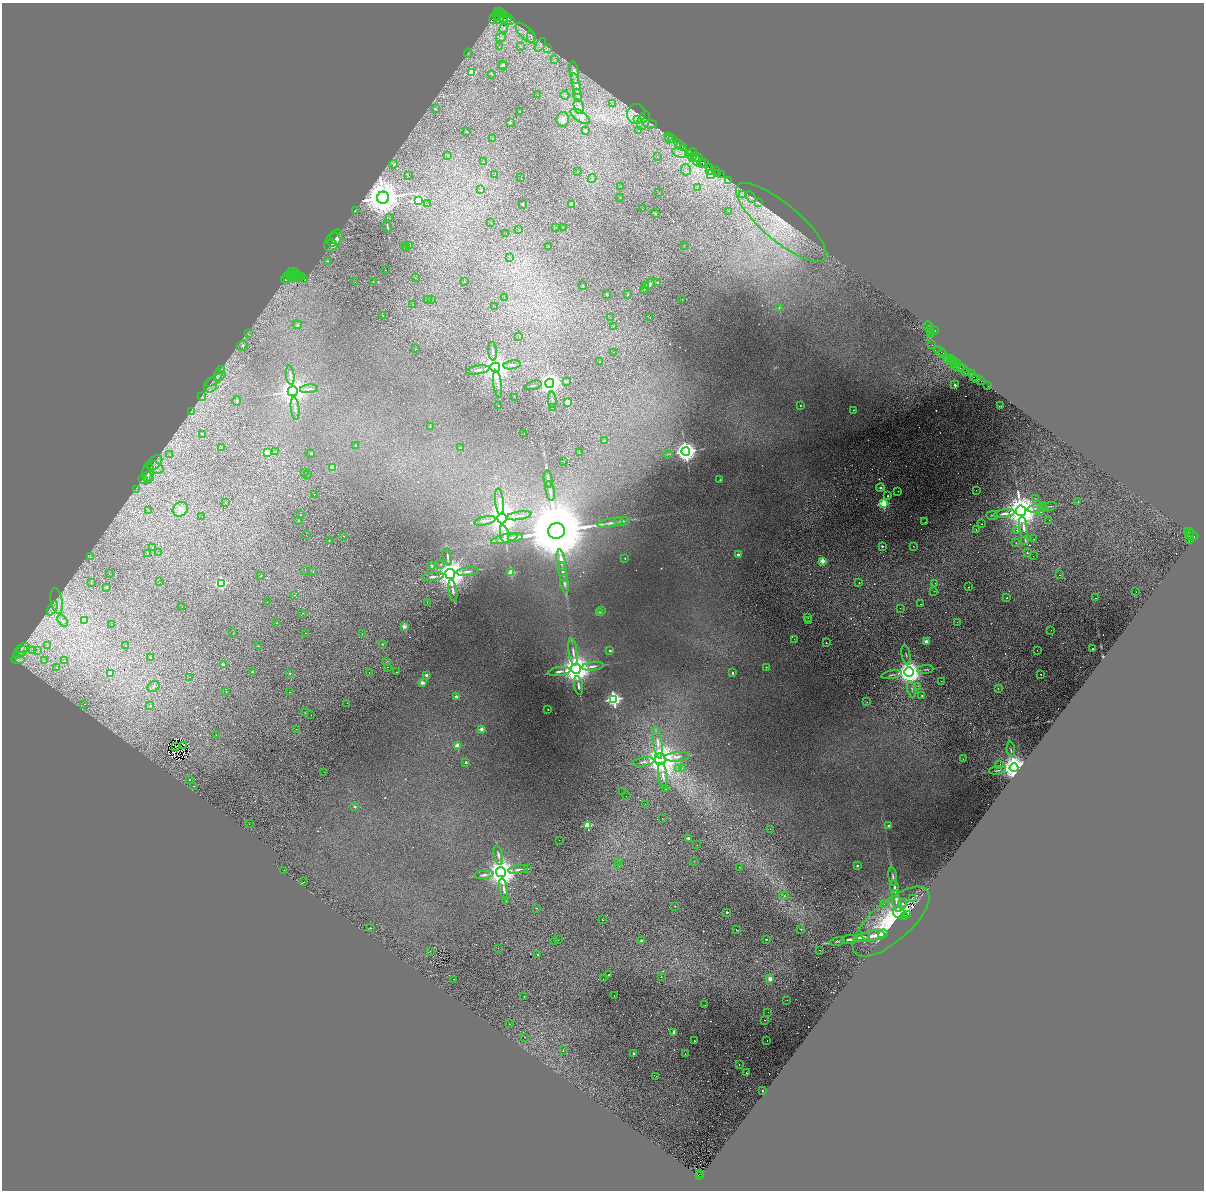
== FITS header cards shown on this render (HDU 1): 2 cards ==
NAXIS1  =                 2404
NAXIS2  =                 2376

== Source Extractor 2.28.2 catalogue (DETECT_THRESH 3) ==
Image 2404 x 2376 px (HDU 1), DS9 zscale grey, zoomed out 1/2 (1 PNG px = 2 x 2 image px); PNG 1206 x 1192 px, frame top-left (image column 1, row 2375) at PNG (2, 3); each listed source drawn as its Kron ellipse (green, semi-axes under 4 px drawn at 4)
Background 0.605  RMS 0.054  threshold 0.163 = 3 sigma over >= 5 px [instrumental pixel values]
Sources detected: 877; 321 cannot appear on this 1/2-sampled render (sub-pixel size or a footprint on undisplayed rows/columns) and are neither listed nor drawn; of the other 556, the 500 brightest by FLUX_AUTO listed and drawn (56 fainter detections omitted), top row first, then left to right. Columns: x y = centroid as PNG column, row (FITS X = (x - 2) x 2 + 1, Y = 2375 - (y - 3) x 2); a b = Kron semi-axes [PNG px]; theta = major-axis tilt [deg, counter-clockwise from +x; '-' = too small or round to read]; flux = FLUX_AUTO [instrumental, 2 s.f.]
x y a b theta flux
497 12 2 1 - 520
499 12 2 1 - 1100
498 15 5 2 - 2400
503 15 3 2 - 1300
494 18 6 3 59 2800
499 18 7 3 56 3100
505 18 7 4 2 3700
511 20 2 1 - 250
504 28 4 3 - 23
525 33 12 6 -46 73
531 37 7 4 -83 24
501 38 5 3 - 19
540 45 8 4 57 28
499 47 2 2 - 8.9
521 47 2 2 - 7.7
547 49 4 3 - 12
468 53 4 2 - 10
554 60 3 3 - 19
503 64 2 2 - 23
503 66 4 4 - 96
472 73 3 3 - 400
574 73 11 4 -81 51
492 74 2 1 - 13
576 84 11 4 -77 38
537 95 2 1 - 9.1
565 95 4 2 - 7.3
578 95 7 4 -72 17
613 104 3 3 - 10
579 107 7 5 -72 34
435 109 2 2 - 16
520 111 2 2 - 25
636 114 10 9 - 59
580 116 11 5 -35 50
562 119 7 6 - 53
638 120 4 3 - 19
644 121 10 5 69 40
510 122 2 2 - 42
650 124 7 4 -2 24
585 130 2 2 - 170
639 131 2 1 - 77
466 132 2 2 - 7.4
668 136 2 1 - 19
493 139 2 2 - 23
669 139 3 1 - 180
672 139 2 1 - 13
678 144 3 1 - 1200
680 145 4 2 - 490
684 148 3 2 - 730
681 153 9 4 -15 47
689 153 4 2 - 290
447 155 2 1 - 24
692 155 7 5 88 1700
657 157 2 1 - 15
698 158 5 2 - 330
696 160 7 2 -68 280
483 162 2 2 - 25
704 162 3 1 - 680
702 163 4 3 - 1400
393 164 4 2 - 100
710 168 3 2 - 140
686 170 6 5 - 36
710 170 2 1 - 73
715 171 2 2 - 380
577 172 2 1 - 10
495 174 2 1 - 91
711 174 5 4 - 720
718 174 3 2 - 360
408 175 2 1 - 11
721 175 3 2 - 460
521 178 2 1 - 8.7
592 178 4 2 - 7.6
728 180 2 1 - 88
621 186 2 1 - 12
697 188 2 2 - 6.8
481 190 3 3 - 9.8
659 193 2 1 - 32
743 195 3 3 - 19
620 197 2 1 - 25
751 197 6 3 -63 12
383 198 6 6 - 41000
418 200 4 4 - 1400
759 203 2 2 - 15
427 204 3 2 - 46
522 204 2 2 - 25
572 205 2 2 - 190
642 209 2 2 - 16
355 210 3 2 - 11
729 211 2 1 - 33
655 213 5 2 - 6.6
390 218 2 1 - 12
781 222 57 18 -40 660
491 223 2 1 - 40
387 227 6 2 -65 6.9
555 227 2 2 - 29
563 228 2 1 - 17
519 229 2 1 - 12
506 234 2 1 - 55
335 238 6 5 - 77
333 241 12 7 56 100
332 243 4 3 - 56
409 245 2 2 - 18
406 246 2 1 - 9.8
549 246 4 2 - 6.3
684 246 2 1 - 9.1
407 248 2 1 - 15
510 257 2 2 - 7.1
328 261 2 2 - 10
385 270 2 1 - 13
291 272 4 2 - 1200
296 273 5 3 - 1300
298 274 2 1 - 740
289 275 2 1 - 260
292 275 2 2 - 1200
295 276 2 2 - 560
287 277 7 2 46 1100
290 277 2 1 - 440
298 277 5 2 - 1900
301 277 3 2 - 1400
288 278 2 2 - 500
293 278 4 2 - 1400
416 278 2 1 - 6.9
305 279 2 1 - 280
373 281 2 1 - 9.6
465 281 2 2 - 6.8
355 282 2 1 - 13
658 283 2 2 - 17
650 284 5 4 - 20
583 286 4 2 - 7.2
645 286 2 1 - 110
644 290 2 2 - 19
607 294 3 2 - 22
628 295 2 2 - 9.1
504 297 2 1 - 9.7
428 300 2 1 - 17
431 300 2 1 - 8.6
682 300 2 1 - 34
413 305 2 1 - 15
495 306 2 1 - 70
779 307 3 3 - 8
383 315 2 1 - 13
610 317 2 1 - 12
650 317 2 1 - 15
297 325 5 3 - 11
613 326 2 1 - 45
929 326 5 2 - 320
931 328 3 2 - 380
935 331 4 2 - 1300
931 332 3 2 - 620
248 334 2 2 - 16
931 334 4 2 - 470
519 337 2 1 - 39
932 345 2 1 - 29
242 346 6 4 24 30
415 349 2 1 - 24
937 350 2 1 - 710
493 351 9 2 -84 16
940 351 6 3 -25 1500
614 352 2 1 - 12
943 353 2 2 - 670
948 359 3 2 - 180
950 359 2 2 - 150
952 360 2 1 - 620
954 361 4 2 - 110
600 362 2 1 - 27
958 364 4 1 - 580
512 365 8 2 9 18
955 366 4 2 - 370
495 367 5 5 - 17000
960 368 4 2 - 910
963 368 4 2 - 270
221 369 4 2 - 7.2
478 370 12 4 9 39
966 372 3 1 - 210
971 374 2 1 - 26
218 375 6 3 82 23
290 375 9 3 -85 24
974 377 2 1 - 260
976 378 3 1 - 17
215 380 11 4 31 47
980 381 3 2 - 320
566 382 2 2 - 57
550 383 4 4 - 10000
498 384 13 4 -82 40
211 385 8 6 66 35
533 385 9 2 16 11
955 385 2 2 - 30
988 386 2 1 - 46
309 389 9 4 7 29
293 391 5 5 - 14000
202 397 4 2 - 8.5
514 397 2 1 - 24
552 400 8 3 -85 17
237 401 4 4 - 13
568 402 2 2 - 260
800 405 2 2 - 10
498 406 2 1 - 21
1001 406 3 1 - 17
295 408 11 3 -84 32
553 408 2 2 - 230
853 410 2 2 - 6.5
191 411 3 2 - 6.4
430 426 3 3 - 7.4
202 434 2 2 - 8.7
524 434 2 1 - 18
604 441 2 2 - 31
356 445 2 2 - 7.1
221 448 4 2 - 7.5
460 448 2 2 - 12
686 451 4 4 - 8500
276 452 2 2 - 8.4
268 453 3 3 - 500
311 453 2 2 - 15
579 453 2 1 - 38
668 454 4 2 - 7.3
170 455 3 2 - 9.9
563 462 2 1 - 27
155 463 9 6 47 41
154 467 9 5 -26 56
332 468 3 2 - 220
148 472 10 6 83 55
304 473 2 1 - 60
308 474 2 1 - 12
148 478 6 4 -78 34
143 479 5 3 - 15
548 479 8 3 -82 19
720 480 2 2 - 10
880 488 4 3 - 15
136 490 2 2 - 9
976 490 2 1 - 6.9
550 491 10 3 -79 36
898 491 2 1 - 15
314 494 2 1 - 43
888 496 2 2 - 14
1035 498 2 2 - 6.8
499 502 13 4 -84 55
1078 502 2 1 - 33
225 503 2 1 - 7.7
884 504 3 3 - 740
1043 505 2 2 - 71
1049 506 8 2 9 10
1038 508 10 3 7 44
180 509 8 7 - 49
149 510 2 1 - 14
1021 511 5 5 - 31000
1040 512 3 1 - 31
1004 513 10 3 8 40
300 515 2 2 - 35
992 515 6 2 1 8.4
202 516 2 1 - 17
519 516 12 3 9 40
502 518 5 5 - 22000
1049 520 2 1 - 14
298 521 2 2 - 21
485 521 11 3 11 29
622 521 8 3 0 16
925 522 2 1 - 20
610 523 13 3 10 33
981 524 2 1 - 50
1023 527 11 3 -81 45
976 530 2 1 - 17
1017 530 3 2 - 17
556 531 8 8 - 170000
1187 531 3 2 - 300
1190 534 5 2 - 370
306 535 2 1 - 6.7
505 535 9 3 -78 29
344 536 2 1 - 24
515 537 7 2 9 32
1193 537 5 2 - 1400
505 539 13 4 14 38
1034 539 2 1 - 13
1190 540 4 2 - 550
329 541 2 1 - 20
1025 541 2 1 - 35
1016 543 2 2 - 15
882 546 2 2 - 22
913 546 2 1 - 24
152 548 3 3 - 6.1
148 553 2 2 - 30
158 553 2 1 - 19
1028 553 3 1 - 37
738 554 2 2 - 41
1033 556 2 1 - 11
90 557 4 3 - 12
447 557 8 3 -78 18
625 558 2 2 - 8.3
561 560 10 4 -81 78
822 561 2 2 - 180
440 564 2 2 - 12
432 566 2 2 - 56
304 570 2 1 - 65
467 571 11 3 8 33
313 572 2 2 - 18
563 572 10 3 -79 37
109 573 2 1 - 99
511 573 3 3 - 380
450 574 5 5 - 22000
1060 575 2 1 - 31
261 576 2 1 - 25
433 577 11 3 6 30
159 582 2 1 - 36
859 582 2 1 - 59
91 583 3 2 - 6.6
222 583 3 3 - 980
935 583 2 1 - 17
564 584 9 4 -80 26
106 587 2 1 - 65
968 587 2 2 - 41
453 591 11 4 -81 37
934 591 2 1 - 8
1136 591 2 1 - 11
294 595 2 2 - 21
1007 597 2 2 - 110
1096 598 2 1 - 21
57 601 13 5 -80 60
267 602 2 1 - 9.3
427 602 2 1 - 11
920 604 2 2 - 42
182 606 2 1 - 18
52 608 8 2 59 26
900 608 2 1 - 23
601 611 2 2 - 10
303 613 2 1 - 14
600 613 2 2 - 47
808 618 2 1 - 6.9
63 620 7 3 -53 19
84 621 3 3 - 260
809 621 2 1 - 14
957 622 2 2 - 6.2
277 623 2 1 - 11
111 624 2 1 - 30
404 626 2 2 - 170
1051 630 2 1 - 10
233 633 2 1 - 11
305 633 2 1 - 8.3
362 634 2 1 - 10
794 639 2 1 - 21
926 641 3 2 - 140
826 643 2 2 - 8.3
382 644 2 2 - 9.4
48 645 2 1 - 32
126 645 2 1 - 15
258 646 2 1 - 10
22 648 7 4 26 25
1093 649 2 2 - 10
33 651 2 2 - 10
38 651 2 2 - 20
610 651 2 2 - 22
1037 651 2 1 - 14
21 652 9 4 35 39
573 652 14 4 -82 53
906 655 9 2 -79 15
150 657 2 2 - 7.5
18 659 7 3 1 30
44 661 3 2 - 10
65 661 2 2 - 120
387 661 3 2 - 6.5
223 665 2 2 - 72
593 666 11 3 7 33
56 667 2 2 - 9.3
388 667 2 1 - 84
766 667 2 2 - 7.5
576 669 5 5 - 23000
925 669 8 2 7 13
252 671 2 2 - 82
559 671 11 3 9 33
397 672 2 2 - 68
909 672 5 4 - 12000
110 673 2 2 - 120
289 673 2 1 - 460
369 673 2 1 - 11
733 673 2 2 - 21
426 675 2 2 - 47
891 675 10 2 11 15
1041 675 2 1 - 13
190 677 2 1 - 38
941 681 2 1 - 6.3
422 683 2 2 - 120
578 686 9 3 -79 27
918 686 3 2 - 9.4
153 687 6 5 - 29
998 688 2 2 - 16
912 689 8 3 -77 19
226 692 2 1 - 25
290 692 2 1 - 19
922 696 2 2 - 14
456 697 2 2 - 67
614 699 4 4 - 2600
866 702 2 1 - 8.9
347 703 2 1 - 7.4
84 704 2 2 - 7.8
150 706 2 2 - 360
548 709 2 2 - 8.9
305 713 2 1 - 21
311 715 2 1 - 9.5
296 729 2 1 - 13
481 729 2 2 - 140
216 735 2 1 - 19
658 742 16 4 -82 71
183 745 2 1 - 6.2
176 746 3 2 - 6.3
457 746 2 2 - 210
1011 749 8 3 -85 26
677 757 12 4 6 45
660 759 6 5 - 20000
963 759 2 1 - 10
466 762 2 2 - 30
643 762 11 3 9 28
1000 765 2 2 - 12
682 768 3 3 - 10
1014 768 4 4 - 16000
679 769 2 2 - 16
997 770 8 2 8 16
324 772 2 1 - 110
663 776 13 4 -83 58
190 780 3 2 - 70
193 786 2 1 - 18
665 789 2 2 - 23
623 791 2 1 - 9.4
626 796 2 1 - 9.1
645 804 2 1 - 23
355 807 2 2 - 32
662 818 2 1 - 23
249 824 2 1 - 10
587 825 3 3 - 500
889 826 2 2 - 39
770 829 2 1 - 8.9
688 838 2 2 - 51
559 840 2 1 - 9.1
697 845 2 1 - 15
498 855 10 4 -76 28
618 861 2 1 - 24
694 861 2 1 - 17
857 865 2 2 - 44
619 866 2 1 - 78
739 867 2 1 - 49
518 869 10 3 9 22
528 869 2 2 - 16
284 870 2 1 - 22
501 872 5 5 - 21000
484 875 10 3 7 27
893 877 9 3 -82 20
303 882 2 1 - 10
504 889 11 3 -81 35
895 889 9 3 -81 32
784 896 5 3 - 15
913 899 4 2 - 9.5
506 901 3 3 - 8.2
897 901 11 3 -79 80
884 904 2 2 - 9.6
902 904 5 4 - 15
675 906 2 1 - 120
537 908 2 1 - 12
727 912 2 2 - 31
899 912 6 5 - 180
907 915 2 2 - 47
905 916 4 2 - 360
602 919 2 2 - 56
891 922 48 20 41 800
370 928 2 2 - 7.7
801 929 2 2 - 12
736 930 2 1 - 55
883 934 5 3 - 94
873 935 12 5 5 110
861 937 8 2 10 39
766 939 2 2 - 100
850 939 8 3 7 20
558 940 2 1 - 7.6
554 941 2 1 - 14
641 941 2 2 - 40
837 941 7 3 12 14
498 948 2 1 - 18
820 950 2 1 - 39
430 951 2 1 - 10
538 955 2 1 - 41
609 975 2 2 - 13
661 976 2 1 - 7.4
453 979 2 1 - 22
603 979 2 1 - 8.7
770 979 2 2 - 160
614 995 2 2 - 40
524 996 2 1 - 11
787 1000 2 1 - 7.5
705 1005 2 1 - 20
768 1012 2 1 - 81
764 1020 2 1 - 12
509 1024 2 1 - 15
674 1032 2 2 - 100
525 1037 2 2 - 45
694 1040 2 2 - 54
767 1041 2 1 - 15
563 1050 2 1 - 23
633 1053 2 2 - 25
685 1054 2 1 - 13
739 1065 2 1 - 12
746 1073 2 2 - 51
656 1076 2 1 - 23
762 1091 2 2 - 31
699 1174 2 1 - 10
699 1176 4 2 - 100
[56 fainter detections neither listed nor drawn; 321 sub-pixel or undisplayed-footprint detections neither listed nor drawn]